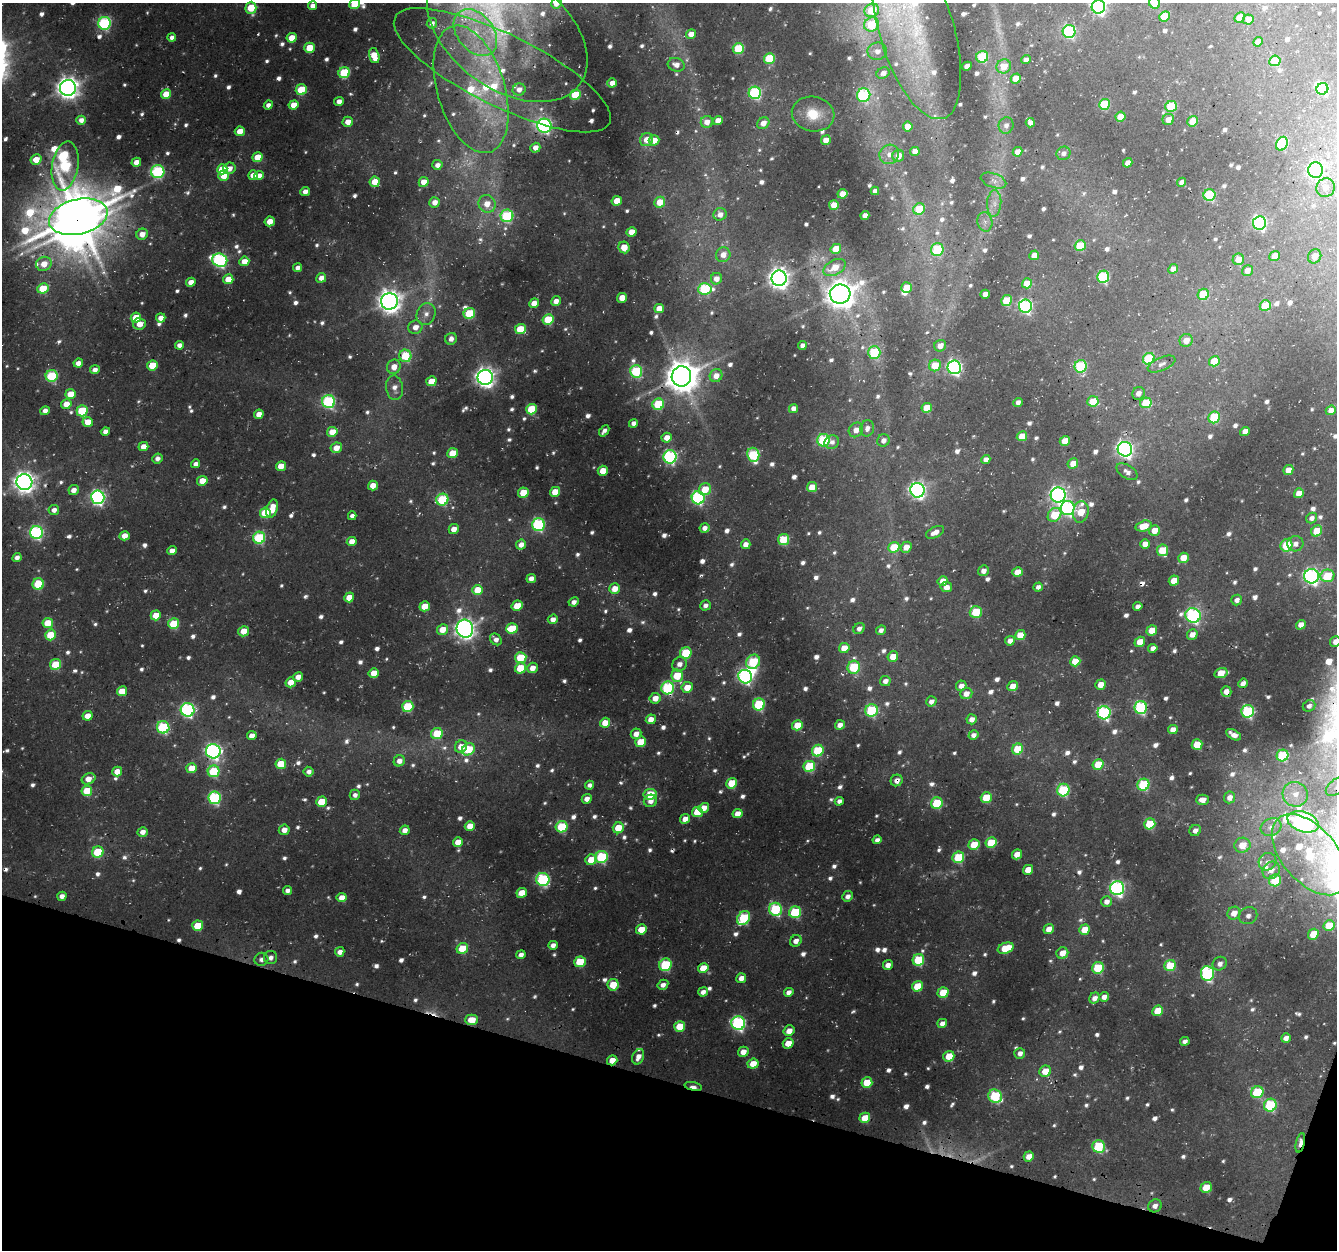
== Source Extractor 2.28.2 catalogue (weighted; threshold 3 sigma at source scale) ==
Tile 15 of 4 x 4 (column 3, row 4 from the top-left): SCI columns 2700-4034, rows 326-1573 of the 5393 x 5592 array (HDU 1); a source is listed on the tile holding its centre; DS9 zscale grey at full resolution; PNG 1339 x 1252 px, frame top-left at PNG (2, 3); each listed source drawn as its Kron ellipse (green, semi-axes under 4 px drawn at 4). Shown black and unused: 14% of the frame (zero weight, under 3 of 4 exposures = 4% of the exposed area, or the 3 px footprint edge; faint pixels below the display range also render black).
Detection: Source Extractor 2.28.2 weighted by HDU 2 'WHT'; one run over the whole footprint, this tile lists its part. Background 0.023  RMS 0.0041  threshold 0.0183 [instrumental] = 3 sigma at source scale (4.5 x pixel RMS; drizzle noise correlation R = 1.50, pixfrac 1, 0.0396/0.0396 arcsec/px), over >= 5 px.
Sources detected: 978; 48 too faint to see at this stretch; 3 inside a brighter object's white glare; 6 cosmic-ray / hot-pixel residue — neither listed nor drawn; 17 inside a brighter listed object's ellipse — not listed separately; of the other 904, all 500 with FLUX_AUTO >= 2.3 (the completeness limit of this list) listed and drawn (404 fainter detections not listed), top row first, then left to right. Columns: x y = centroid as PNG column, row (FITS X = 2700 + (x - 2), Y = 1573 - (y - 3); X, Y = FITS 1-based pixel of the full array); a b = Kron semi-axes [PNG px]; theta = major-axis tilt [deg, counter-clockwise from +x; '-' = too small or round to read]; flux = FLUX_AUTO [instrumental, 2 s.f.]
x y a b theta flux
556 3 5 5 - 4.4
1155 3 6 5 - 14
354 4 5 5 - 14
313 6 4 4 - 3.9
1098 7 7 7 - 150
251 8 6 5 - 18
872 10 7 6 - 19
1164 16 5 5 - 11
1239 17 5 4 - 7.2
1248 20 5 5 - 4.3
105 23 6 6 - 74
432 23 5 5 - 2.4
872 25 8 7 - 24
917 30 92 37 -73 60
1069 31 6 6 - 63
507 32 90 57 -36 91
475 33 26 18 -51 20
691 34 5 4 - 5.2
172 38 4 4 - 2.6
292 38 5 4 - 10
1258 42 5 4 - 3.5
310 48 5 5 - 13
738 48 6 5 - 27
877 51 10 8 8 3.6
374 56 8 5 -74 11
982 57 6 5 - 29
769 58 5 5 - 23
1026 60 5 4 - 2.6
1275 61 5 5 - 20
676 65 8 6 -18 3.4
967 66 5 4 - 3.5
1004 66 7 7 - 8.7
502 70 120 36 -26 60
344 73 6 5 - 34
883 73 7 5 28 2.9
1016 78 5 5 - 12
612 83 4 4 - 4.1
68 88 8 8 - 410
471 89 66 34 -73 57
519 89 6 6 - 4
1322 89 6 5 - 39
301 90 5 5 - 17
755 93 6 6 - 60
166 94 5 5 - 11
575 95 5 5 - 21
864 95 7 6 - 64
339 101 5 4 - 3.7
1104 104 5 5 - 28
268 105 4 4 - 2.3
294 105 5 4 - 7.8
1171 106 6 5 - 24
813 114 21 17 -11 15
1120 116 5 5 - 9.8
1168 119 6 5 - 4.5
81 120 5 4 - 3.2
718 121 5 4 - 5.7
1193 121 5 5 - 11
348 122 5 5 - 4.8
707 122 6 6 - 4.3
763 123 6 5 - 4.4
1030 123 4 4 - 3
1006 125 8 7 - 2.5
544 126 7 7 - 120
908 127 5 5 - 6.1
240 131 5 4 - 7.1
647 140 7 6 - 6.4
654 140 5 5 - 6.7
826 140 5 4 - 5.3
1282 144 7 5 63 39
535 148 5 4 - 3.7
915 151 5 4 - 4.4
1018 152 5 4 - 5.9
1063 153 7 6 - 2.5
889 154 10 9 - 4
898 156 6 5 - 5.1
257 157 5 5 - 9.4
36 159 5 5 - 7.6
136 162 5 4 - 5
1128 163 5 4 - 4.9
437 165 5 5 - 3.1
65 166 25 13 81 59
229 168 6 5 - 3.7
222 169 5 5 - 12
1316 170 8 7 - 140
158 172 6 6 - 58
224 175 5 5 - 11
253 175 5 4 - 4.8
259 176 5 4 - 4.3
993 181 13 7 -19 2.8
375 182 5 5 - 8.1
424 182 5 4 - 5.1
1182 182 5 4 - 3.2
1326 188 9 9 - 3.7
875 191 4 4 - 2.3
305 192 5 4 - 3.1
842 194 5 4 - 6
1209 195 6 6 - 37
617 201 5 5 - 8.3
435 202 5 5 - 3.9
660 202 5 5 - 10
994 203 13 7 86 3.3
487 204 9 8 - 6.6
834 205 5 5 - 8.7
919 209 6 5 - 18
720 214 7 6 - 3.8
865 215 4 4 - 3.3
507 216 6 6 - 49
78 217 30 17 13 2300
270 221 5 5 - 7.3
985 222 10 7 -80 2.4
1259 223 6 6 - 110
632 232 5 4 - 6.7
142 234 6 5 - 4.8
1080 246 5 5 - 23
624 247 6 5 - 7.8
836 249 5 4 - 8.4
937 250 6 6 - 33
723 255 7 7 - 4.5
1034 255 5 4 - 5.2
1275 256 5 5 - 6.7
1315 256 7 6 - 6
1238 259 6 5 - 6.9
220 260 8 6 -20 99
244 261 5 4 - 6
44 264 8 7 - 7.1
835 267 12 7 29 8.5
298 268 4 4 - 2.6
1173 269 5 4 - 4.4
1247 270 6 5 - 4.6
1103 277 6 6 - 51
321 278 5 4 - 3.8
779 278 7 7 - 340
228 279 5 5 - 8
716 279 6 5 - 4
191 282 5 4 - 5.3
1027 283 5 5 - 9.2
43 288 5 5 - 17
907 288 5 5 - 8.8
705 289 7 6 - 44
840 294 10 9 - 710
985 294 5 4 - 3.6
1203 294 6 5 - 21
622 298 5 4 - 8.2
389 301 8 8 - 430
556 301 5 4 - 3.7
1007 301 5 5 - 19
534 303 5 4 - 5.1
1025 306 6 6 - 93
1265 306 6 5 - 15
659 309 5 4 - 7
469 313 6 5 - 23
426 314 11 9 69 3.7
136 318 5 5 - 12
161 318 5 4 - 4.1
548 320 5 5 - 25
140 324 6 6 - 4.8
415 327 7 6 - 4.6
520 329 5 5 - 15
451 339 6 5 - 2.9
1186 340 7 6 - 5.3
179 345 4 4 - 2.8
802 345 4 4 - 2.4
940 346 6 5 - 4.2
874 353 6 6 - 32
405 356 6 6 - 21
1149 359 6 5 - 30
1214 361 5 5 - 11
78 363 5 4 - 3.7
1161 364 15 6 23 2.5
152 365 5 5 - 15
935 365 6 5 - 13
1081 366 6 6 - 46
394 367 7 6 - 5.5
954 367 7 6 - 130
95 370 5 4 - 3.1
636 371 6 6 - 41
52 376 6 6 - 37
681 376 10 10 - 1100
716 376 7 6 - 4.9
485 377 7 7 - 310
431 381 5 5 - 9.5
395 388 12 8 -82 3.9
1138 393 6 6 - 3
70 394 5 5 - 9.7
1093 401 6 5 - 13
329 402 6 6 - 65
1018 402 5 4 - 2.6
1146 403 6 5 - 18
66 404 5 5 - 6.9
658 404 6 5 - 29
793 408 5 4 - 3.1
927 408 5 5 - 12
531 409 5 5 - 23
1331 410 5 4 - 3.9
45 411 5 4 - 2.9
82 411 5 5 - 25
259 414 5 4 - 4.6
1214 417 6 5 - 23
88 422 5 5 - 7.5
633 423 4 4 - 2.7
867 428 8 6 78 2.8
856 430 8 6 46 4.5
105 431 4 4 - 2.9
604 431 6 4 49 2.3
1245 431 5 4 - 3.7
332 432 5 5 - 8.8
1022 436 5 5 - 10
667 438 5 5 - 5.9
823 440 6 6 - 50
883 440 6 6 - 3.5
1065 441 5 4 - 8.8
832 442 7 6 - 2.5
143 447 5 4 - 5.5
336 448 6 5 - 6
1125 449 7 7 - 190
452 453 5 5 - 10
753 455 7 6 - 41
670 457 6 6 - 95
157 458 5 5 - 2.4
986 459 5 4 - 2.8
196 464 4 4 - 2.5
1073 464 5 5 - 6.2
281 466 5 5 - 7.3
1288 470 5 4 - 6.2
603 471 5 5 - 9.4
1127 472 12 6 -31 2.7
202 481 5 5 - 7.1
24 482 8 8 - 360
373 485 5 5 - 6.2
812 487 5 5 - 8.5
705 489 6 6 - 10
74 490 5 5 - 4
917 490 7 7 - 180
555 492 5 5 - 9
523 493 5 5 - 13
1299 493 5 4 - 5.7
1058 495 7 7 - 190
98 497 6 6 - 120
698 498 6 6 - 81
442 500 6 6 - 35
1068 508 7 7 - 92
272 509 9 5 73 8.2
54 510 5 5 - 3.3
1081 512 11 7 81 12
265 513 5 5 - 16
1054 515 7 6 - 17
352 516 4 4 - 2.3
1311 518 6 5 - 2.5
538 524 6 6 - 65
1144 526 8 5 15 9.7
704 528 5 4 - 3.1
454 529 5 4 - 4.1
1154 530 5 5 - 6.6
1317 531 6 5 - 14
36 532 6 6 - 87
935 532 9 5 26 4.2
125 536 5 4 - 6
259 538 6 6 - 44
783 540 6 5 - 20
352 541 5 4 - 4.4
746 544 5 4 - 3.6
1145 544 5 4 - 5
1295 544 8 7 - 2.8
521 545 5 4 - 3.9
1286 545 6 6 - 25
894 547 6 5 - 17
906 547 6 5 - 6
1162 550 6 5 - 19
172 551 5 4 - 4
17 558 5 4 - 2.3
1183 558 5 5 - 9
983 571 5 5 - 3.3
1018 572 5 4 - 8.5
1312 576 7 7 - 150
1327 576 7 6 - 17
531 578 5 4 - 4
943 581 5 5 - 5.9
1174 581 5 5 - 8
38 584 6 5 - 24
946 587 6 5 - 3.7
1038 587 5 4 - 2.4
615 589 5 5 - 6.6
478 590 5 5 - 12
349 597 5 4 - 8.2
1237 600 5 5 - 2.6
574 602 5 4 - 2.7
705 605 5 5 - 2.4
425 606 5 5 - 9.6
517 606 6 5 - 9.4
1138 606 5 4 - 3
976 612 6 6 - 24
156 615 5 5 - 10
1193 615 8 7 - 100
553 619 5 4 - 3.7
48 623 5 5 - 13
174 624 5 5 - 23
1301 625 5 4 - 4.4
512 628 6 5 - 16
443 629 6 5 - 7.9
465 629 9 8 - 330
859 629 6 5 - 2.5
881 630 5 4 - 2.4
1152 630 5 5 - 11
244 631 5 5 - 7.1
1192 634 5 5 - 4.6
50 635 5 5 - 14
1020 635 5 5 - 9.6
496 639 6 5 - 2.8
1010 641 5 4 - 3.8
1140 642 5 5 - 9
1335 642 6 5 - 2.9
844 648 5 5 - 7.1
1153 648 5 4 - 3.3
686 653 6 5 - 23
893 656 5 5 - 7.3
521 658 6 5 - 21
1075 661 5 5 - 11
753 662 7 6 - 35
56 664 5 5 - 19
679 664 8 6 51 3.3
854 667 6 6 - 28
520 668 6 5 - 16
532 668 5 5 - 4.6
374 673 5 5 - 7.8
1221 673 7 5 16 11
677 676 6 6 - 16
298 677 5 4 - 3.9
745 677 7 6 - 100
885 681 5 5 - 3.3
291 682 5 5 - 7.2
1243 683 5 4 - 2.9
1101 685 5 5 - 5.8
961 686 5 5 - 3.5
1013 686 5 5 - 6.8
687 687 6 5 - 8.2
668 688 6 6 - 57
122 691 5 5 - 11
1226 692 5 5 - 4.5
966 693 6 5 - 4.5
655 698 5 5 - 5.5
931 701 5 5 - 2.9
759 704 6 6 - 40
408 706 6 5 - 27
1309 706 6 5 - 2.4
1141 707 6 6 - 68
188 710 7 6 - 98
871 710 6 6 - 43
1248 711 6 6 - 58
1104 713 6 6 - 82
88 716 5 4 - 6.4
651 719 5 4 - 5.3
972 719 5 5 - 3.5
605 723 5 5 - 7.5
797 725 5 5 - 11
840 725 5 4 - 3.7
163 727 6 6 - 46
1173 730 5 4 - 5
437 734 6 5 - 21
636 734 5 5 - 4.2
973 735 5 4 - 2.6
1234 735 8 4 -29 3.5
252 736 5 4 - 4.1
641 742 5 5 - 12
1197 744 5 5 - 14
461 747 6 6 - 6.1
468 749 7 5 35 22
1018 749 6 5 - 17
213 751 7 7 - 150
818 751 6 5 - 30
1283 755 6 5 - 30
399 761 6 5 - 3.6
281 764 5 5 - 15
1098 764 6 5 - 13
809 766 6 5 - 29
192 768 5 5 - 9.7
214 771 6 6 - 31
117 772 5 4 - 6.7
309 772 5 5 - 2.6
89 779 7 5 24 5.7
897 780 6 5 - 3.3
732 783 5 5 - 16
590 785 4 4 - 2.3
1143 785 6 6 - 38
1336 787 12 7 37 3.4
1063 790 6 6 - 42
87 791 5 5 - 14
650 794 6 5 - 15
1295 794 13 12 - 6.6
355 795 5 5 - 2.3
986 797 5 5 - 16
1229 797 6 5 - 3.5
215 798 6 6 - 61
587 799 5 4 - 3.3
1202 800 6 5 - 4
650 801 7 6 - 3.4
839 801 4 4 - 2.4
321 802 5 5 - 13
937 803 6 5 - 26
704 808 5 4 - 5.1
697 812 5 5 - 14
738 814 5 4 - 5.7
685 819 5 4 - 4.9
1303 822 16 10 -18 250
1150 824 6 5 - 23
470 826 5 4 - 6.9
562 827 6 5 - 30
1271 827 10 8 27 3.4
618 828 6 5 - 12
284 830 5 5 - 3.7
405 830 5 4 - 3.6
1195 830 6 5 - 3
143 832 5 5 - 3.7
877 840 4 4 - 2.6
458 842 5 4 - 6.1
991 843 6 5 - 18
974 845 5 5 - 14
1242 845 8 7 - 8.2
98 852 6 5 - 24
1017 854 5 4 - 6.3
1310 855 48 27 -49 57
602 857 6 6 - 40
958 857 6 5 - 30
591 860 6 5 - 8.8
1267 862 9 8 - 2.5
1028 870 5 4 - 7.7
1271 870 9 8 - 3.9
543 879 6 6 - 64
1275 880 6 6 - 18
1117 888 7 7 - 120
287 890 4 4 - 2.5
522 893 5 4 - 8.4
62 896 5 4 - 3.1
847 896 5 5 - 2.9
342 898 5 4 - 5.5
1107 901 5 5 - 3.4
776 909 6 6 - 50
795 912 6 6 - 31
1234 913 7 6 - 5.8
1248 916 9 8 - 2.7
744 918 7 6 - 39
198 926 5 5 - 15
1329 926 5 5 - 13
641 929 5 5 - 10
1049 929 5 4 - 5
1084 930 5 5 - 7.7
1313 934 6 5 - 11
796 941 6 5 - 3
553 945 5 4 - 3
462 948 6 5 - 15
1006 948 8 5 20 16
340 952 5 4 - 3
1062 953 6 5 - 6.1
521 955 5 4 - 3
271 958 6 6 - 2.5
261 959 7 6 - 2.5
918 960 6 5 - 28
580 962 6 5 - 18
1220 964 7 6 - 2.7
665 965 6 6 - 37
888 965 5 4 - 3.6
1170 966 6 5 - 17
703 968 5 5 - 9.3
1098 968 6 5 - 28
1207 973 7 6 - 67
741 978 5 4 - 4
613 985 6 5 - 14
663 985 5 5 - 2.9
917 986 5 5 - 15
703 992 5 4 - 2.9
789 992 5 4 - 3.3
943 992 5 5 - 13
1104 997 5 4 - 3.2
1094 998 6 5 - 3.2
1158 1011 6 5 - 12
471 1020 6 5 - 9.4
738 1023 7 7 - 97
942 1023 5 4 - 3.1
680 1026 5 5 - 13
789 1031 5 5 - 5
1286 1038 5 4 - 2.9
1185 1041 5 4 - 2.5
788 1043 5 5 - 6.3
743 1052 5 5 - 5.4
1020 1053 5 5 - 2.9
949 1056 5 5 - 12
638 1057 8 5 66 3.6
612 1060 5 5 - 5.9
753 1064 5 5 - 8.8
1045 1071 6 5 - 7.8
867 1082 5 5 - 13
693 1086 9 4 -11 5.2
1257 1092 6 6 - 29
995 1096 7 6 - 38
1270 1105 6 6 - 41
865 1118 5 5 - 9.5
1300 1143 10 4 76 11
1099 1146 6 6 - 31
1029 1156 5 5 - 5
1206 1187 6 5 - 13
1155 1206 7 6 - 3
Overlapping masked pixels (flux is a lower limit): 11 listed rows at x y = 78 217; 681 376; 658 404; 670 457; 668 688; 1226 692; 897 780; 612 1060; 1045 1071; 693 1086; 1300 1143
Isophote crosses this tile's border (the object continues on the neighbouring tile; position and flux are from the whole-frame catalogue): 7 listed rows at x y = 556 3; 1155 3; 354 4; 1098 7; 507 32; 1335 642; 1336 787